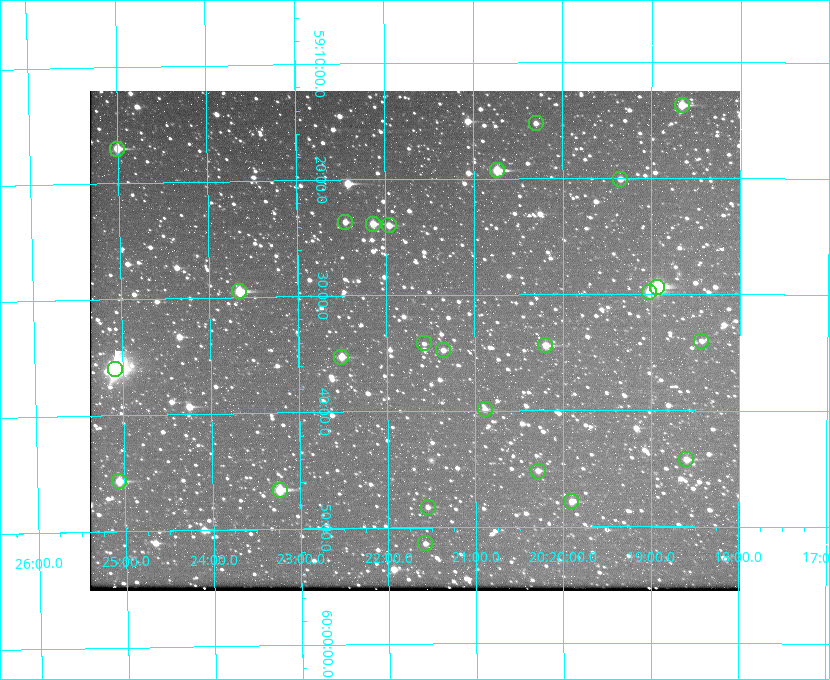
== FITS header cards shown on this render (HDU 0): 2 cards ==
NAXIS1  =                  650 / Width of table row in bytes
NAXIS2  =                  500 / Number of rows in table

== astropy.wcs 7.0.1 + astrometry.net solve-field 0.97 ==
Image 650 x 500 px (HDU 0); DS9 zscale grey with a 90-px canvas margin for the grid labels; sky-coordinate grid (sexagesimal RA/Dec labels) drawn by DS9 from the SOLVED WCS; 25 Tycho-2 reference stars matched to detected sources circled (green)
Header WCS: none
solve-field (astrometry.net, Tycho-2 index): SOLVED blind (the file carries no WCS)
Solved WCS: RA---TAN-SIP/DEC--TAN-SIP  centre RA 20:21:41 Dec +59:34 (305.42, +59.57 deg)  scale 5.17 arcsec/px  FOV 56.0' x 43.1'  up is -180 deg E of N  parity flipped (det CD > 0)
(file carries no celestial WCS; the grid is the blind solution)
Tycho-2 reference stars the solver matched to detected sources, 25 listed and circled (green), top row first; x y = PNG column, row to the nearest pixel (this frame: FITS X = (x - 90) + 1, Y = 500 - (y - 91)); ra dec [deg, ICRS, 3 dp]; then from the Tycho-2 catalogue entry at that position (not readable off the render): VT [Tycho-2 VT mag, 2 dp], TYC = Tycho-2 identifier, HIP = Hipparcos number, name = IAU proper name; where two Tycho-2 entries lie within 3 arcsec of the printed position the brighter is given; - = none
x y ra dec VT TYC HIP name
682 105 304.666 +59.228 9.63 3949-1325-1 - -
536 123 305.075 +59.254 11.10 3949-857-1 - -
117 149 306.252 +59.284 9.41 3949-1643-1 - -
497 170 305.185 +59.322 8.95 3949-1869-1 - -
620 179 304.838 +59.335 10.93 3949-1877-1 - -
345 222 305.613 +59.394 10.81 3949-1261-1 - -
373 224 305.535 +59.397 10.37 3949-1383-1 - -
389 225 305.490 +59.400 10.79 3949-1179-1 - -
657 287 304.733 +59.490 8.93 3949-1451-1 - -
239 291 305.915 +59.492 9.25 3949-1149-1 - -
649 292 304.755 +59.496 9.37 3949-615-1 - -
701 341 304.607 +59.567 11.00 3949-1861-1 - -
424 343 305.394 +59.570 11.70 3949-405-1 - -
545 345 305.049 +59.573 10.18 3949-1099-1 - -
443 350 305.340 +59.579 10.98 3949-39-1 - -
341 357 305.628 +59.588 10.19 3949-1517-1 - -
115 369 306.271 +59.600 6.45 3949-2016-1 100714 -
485 409 305.223 +59.664 11.52 3949-1631-1 - -
686 459 304.649 +59.737 10.61 3949-735-1 - -
538 471 305.073 +59.753 11.06 3949-89-1 - -
119 481 306.265 +59.761 9.71 3949-555-1 - -
280 490 305.808 +59.778 8.73 3949-715-1 100545 -
571 501 304.976 +59.797 11.33 3949-1031-1 - -
428 507 305.387 +59.804 11.49 3949-285-1 - -
425 543 305.395 +59.857 11.71 3949-313-1 - -